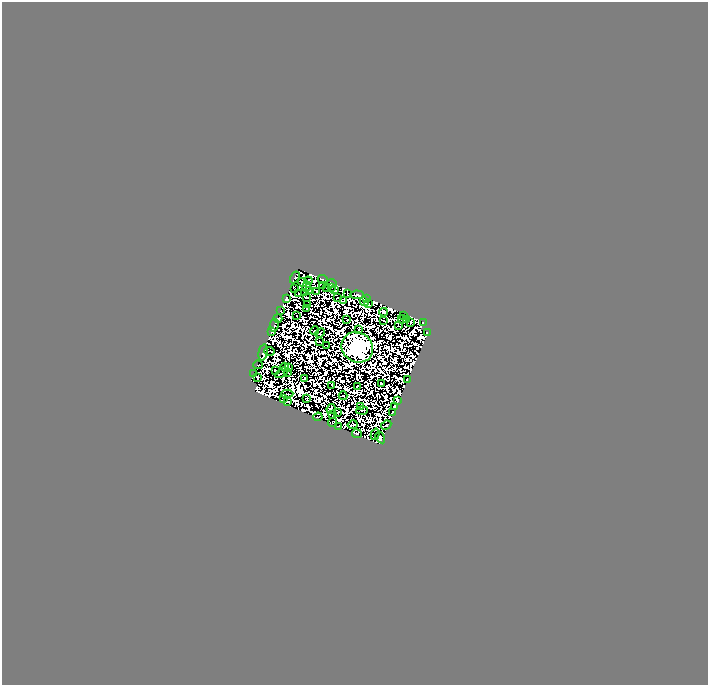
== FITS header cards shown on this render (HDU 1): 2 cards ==
NAXIS1  =                  706
NAXIS2  =                  683

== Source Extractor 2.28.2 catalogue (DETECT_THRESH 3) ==
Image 706 x 683 px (HDU 1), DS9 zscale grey, 1 PNG px = 1 image px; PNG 710 x 687 px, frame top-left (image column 1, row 683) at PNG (2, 2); each listed source drawn as its Kron ellipse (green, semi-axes under 4 px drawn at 4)
Background 0.0186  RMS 1.1e-05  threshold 3.22e-05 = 3 sigma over >= 5 px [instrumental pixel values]
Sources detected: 176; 93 with non-positive FLUX_AUTO (blend fragments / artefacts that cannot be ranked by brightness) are neither listed nor drawn; the other 83 listed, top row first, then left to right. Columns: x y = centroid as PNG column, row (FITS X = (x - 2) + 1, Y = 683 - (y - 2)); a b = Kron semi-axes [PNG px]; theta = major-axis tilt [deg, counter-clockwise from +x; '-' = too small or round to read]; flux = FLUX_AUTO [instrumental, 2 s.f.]
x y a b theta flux
295 277 6 3 59 0.95
323 279 5 3 - 0.1
308 281 4 3 - 0.53
302 282 4 2 - 0.8
332 284 5 3 - 0.93
322 285 4 2 - 0.79
306 287 5 3 - 0.15
327 288 3 2 - 0.072
331 288 3 2 - 0.29
295 289 4 2 - 0.74
335 289 3 2 - 0.72
310 290 3 2 - 0.36
317 291 3 2 - 0.32
299 293 3 2 - 0.031
305 293 2 2 - 0.46
348 294 3 2 - 0.17
357 295 7 3 -2 2.5
306 297 3 2 - 0.62
337 298 3 2 - 0.11
367 298 3 2 - 0.94
286 299 4 4 - 0.52
343 300 3 2 - 0.045
364 301 5 4 - 0.89
307 304 2 2 - 0.23
368 304 3 2 - 0.77
306 308 4 2 - 0.18
280 311 3 2 - 0.41
384 312 4 4 - 0.99
297 315 3 2 - 0.23
403 316 3 2 - 0.47
278 318 4 2 - 0.83
402 319 4 2 - 0.078
347 320 2 2 - 0.043
407 320 2 2 - 0.37
384 321 3 2 - 0.088
411 322 3 2 - 0.14
423 322 3 2 - 0.53
274 325 6 2 78 0.88
399 326 3 2 - 0.39
359 329 3 2 - 0.65
315 331 4 2 - 0.49
271 332 4 3 - 2.1
427 332 3 2 - 0.3
320 333 5 2 - 0.079
320 342 2 2 - 0.32
326 345 3 2 - 0.18
357 347 16 14 -36 1400
269 351 5 2 - 0.042
263 352 8 3 78 0.43
258 365 5 2 - 0.45
285 367 4 3 - 0.95
289 367 3 2 - 0.57
275 371 4 2 - 0.29
281 373 7 2 35 0.46
288 373 3 2 - 0.32
253 374 3 2 - 0.51
257 377 4 2 - 0.22
305 378 3 2 - 0.47
407 379 3 2 - 0.43
381 384 3 2 - 0.25
332 385 4 2 - 0.22
357 386 3 2 - 0.24
287 394 6 2 2 0.41
343 396 4 2 - 0.021
283 398 2 2 - 0.55
306 399 2 2 - 0.23
397 400 4 3 - 0.9
288 402 3 2 - 0.59
360 406 3 2 - 0.091
394 406 3 3 - 1
331 409 5 4 - 0.66
362 410 5 2 - 0.6
338 413 3 2 - 1.5
392 413 4 3 - 0.91
333 415 2 2 - 0.62
318 417 5 2 - 0.09
332 422 5 2 - 0.27
353 425 5 2 - 0.45
386 425 5 2 - 0.82
339 426 3 2 - 0.15
357 434 5 3 - 4.5
375 434 6 3 74 0.68
380 437 6 3 -58 0.83
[93 non-positive-flux detections neither listed nor drawn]